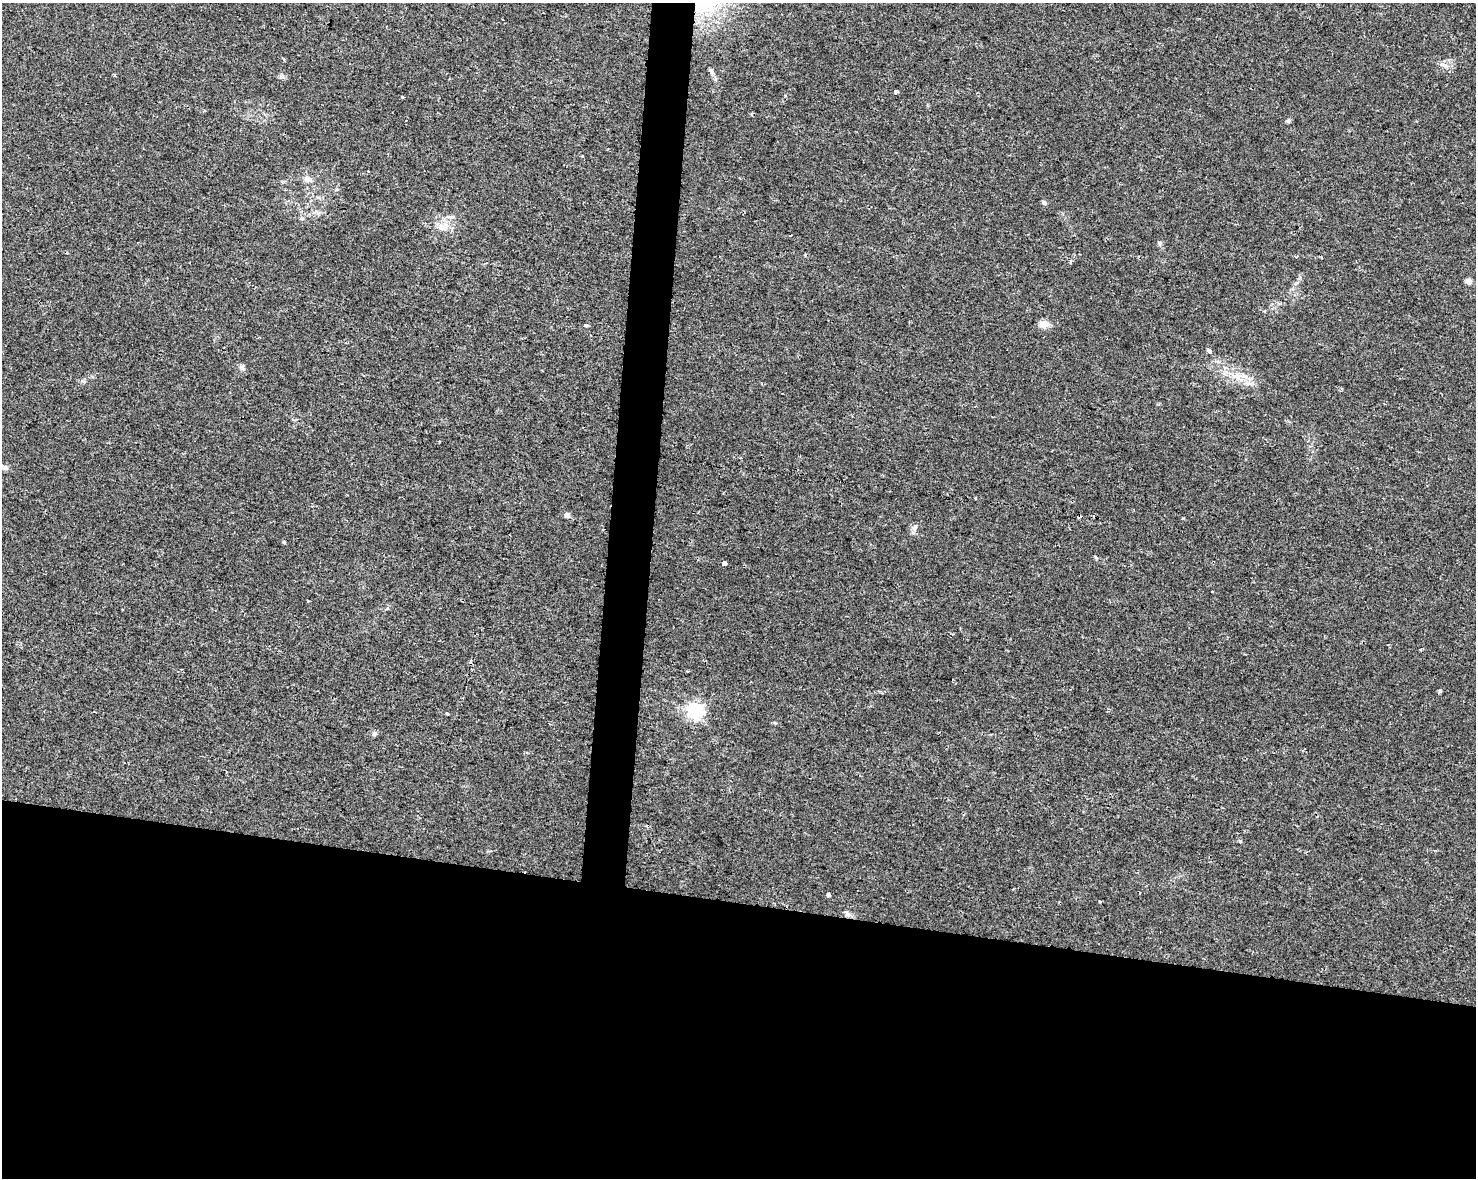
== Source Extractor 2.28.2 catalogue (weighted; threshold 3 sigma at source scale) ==
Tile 11 of 3 x 4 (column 2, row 4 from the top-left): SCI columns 1702-3175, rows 9-1184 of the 4934 x 4714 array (HDU 1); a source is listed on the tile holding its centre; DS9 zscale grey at full resolution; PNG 1478 x 1180 px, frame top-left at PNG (2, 3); no overlay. Shown black and unused: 26% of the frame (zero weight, under 2 of 3 exposures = <1% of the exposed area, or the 3 px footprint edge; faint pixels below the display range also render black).
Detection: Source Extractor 2.28.2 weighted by HDU 2 'WHT'; one run over the whole footprint, this tile lists its part. Background 0.0196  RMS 0.0049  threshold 0.0222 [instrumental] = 3 sigma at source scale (4.5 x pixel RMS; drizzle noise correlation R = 1.50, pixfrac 1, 0.0396/0.0396 arcsec/px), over >= 5 px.
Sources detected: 33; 3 cosmic-ray / hot-pixel residue — not listed; the other 30 listed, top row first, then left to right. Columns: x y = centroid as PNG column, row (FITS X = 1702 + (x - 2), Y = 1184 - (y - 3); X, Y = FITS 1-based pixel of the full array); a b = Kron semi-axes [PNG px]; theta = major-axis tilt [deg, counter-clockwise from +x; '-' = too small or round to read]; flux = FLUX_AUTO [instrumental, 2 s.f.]
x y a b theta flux
1443 64 9 7 -36 2
711 71 13 5 -62 1.7
282 76 6 6 - 1.1
896 92 4 4 - 0.97
1289 121 6 4 -1 0.78
368 171 3 2 - 0.46
308 179 11 7 -23 2.6
1044 203 5 4 - 1.2
302 218 6 5 - 0.88
445 228 8 6 22 2.4
1159 243 6 5 - 0.85
1469 281 7 6 - 2.2
1044 324 14 9 13 3.3
586 325 3 3 - 2.7
1209 351 4 3 - 2.9
241 367 7 6 - 1.2
1237 376 12 11 - 5
1250 384 10 4 -1 1.6
5 468 8 8 - 1.6
567 515 5 5 - 2.6
284 542 3 3 - 1
1096 557 5 4 - 0.74
724 563 4 3 - 13
1440 691 6 4 43 0.7
695 710 7 6 - 140
447 713 4 3 - 2.3
374 734 7 6 - 1.1
1240 841 5 4 - 0.58
828 895 4 3 - 4.2
848 914 7 4 -19 1.3
Unlisted compact peaks at least as high as the median listed source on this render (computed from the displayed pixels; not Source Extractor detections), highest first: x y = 915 527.